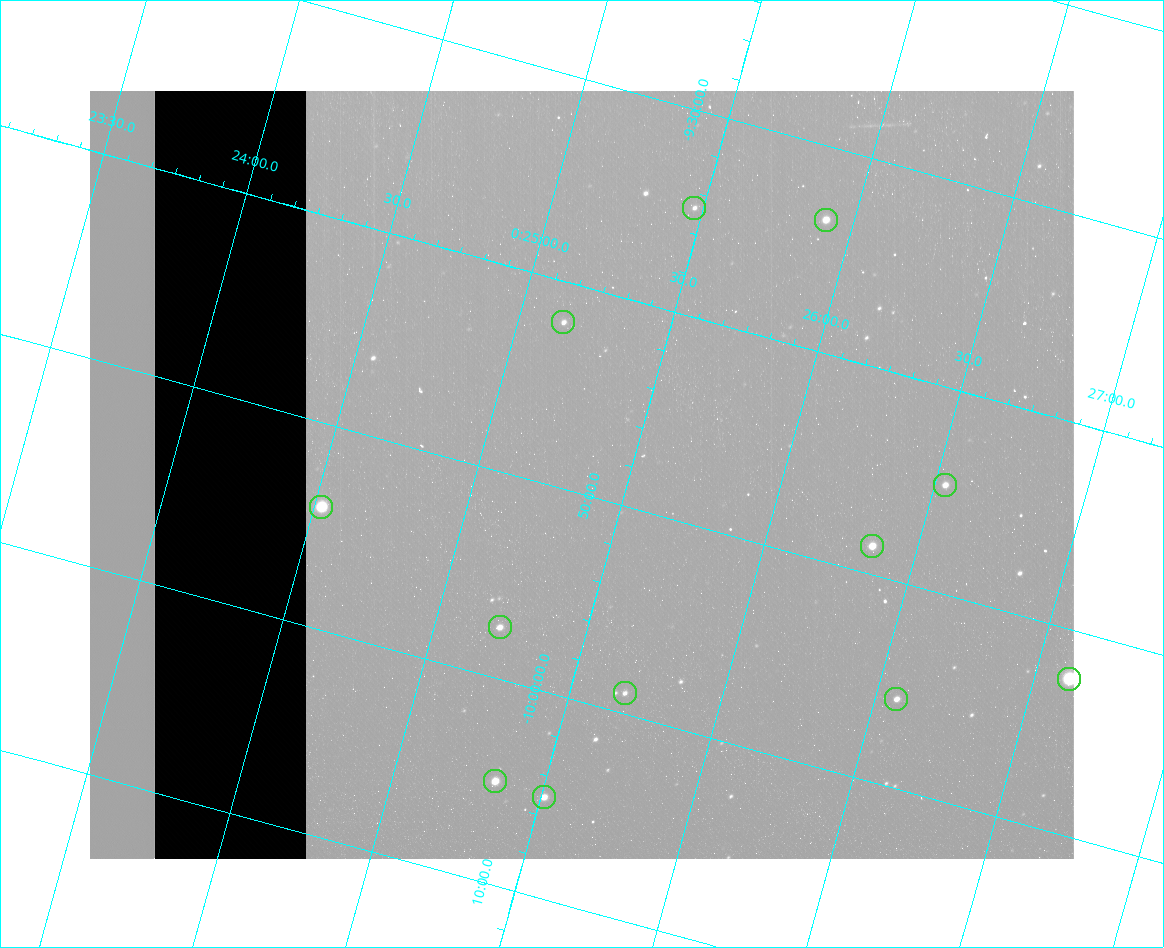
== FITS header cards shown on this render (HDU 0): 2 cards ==
NAXIS1  =                  984 / Size of image - Xaxis
NAXIS2  =                  768 / Size of image - Yaxis

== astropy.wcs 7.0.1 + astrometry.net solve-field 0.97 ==
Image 984 x 768 px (HDU 0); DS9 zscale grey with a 90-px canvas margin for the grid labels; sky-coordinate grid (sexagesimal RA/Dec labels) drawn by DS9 from the SOLVED WCS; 12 Tycho-2 reference stars matched to detected sources circled (green)
Header WCS: none
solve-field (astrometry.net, Tycho-2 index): SOLVED blind (the file carries no WCS)
Solved WCS: RA---TAN-SIP/DEC--TAN-SIP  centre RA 00:25:21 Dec -09:49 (6.34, -9.82 deg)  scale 2.99 arcsec/px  FOV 49.1' x 38.3'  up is -15 deg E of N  parity flipped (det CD > 0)
(file carries no celestial WCS; the grid is the blind solution)
Tycho-2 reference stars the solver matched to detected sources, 12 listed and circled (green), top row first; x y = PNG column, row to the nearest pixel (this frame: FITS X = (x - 90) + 1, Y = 768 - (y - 91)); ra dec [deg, ICRS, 3 dp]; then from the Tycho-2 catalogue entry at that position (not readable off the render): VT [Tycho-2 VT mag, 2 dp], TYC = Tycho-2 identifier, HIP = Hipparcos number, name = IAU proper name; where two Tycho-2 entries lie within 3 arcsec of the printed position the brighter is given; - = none
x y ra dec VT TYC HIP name
694 208 6.368 -9.579 12.43 5262-608-1 - -
826 220 6.477 -9.559 10.11 5262-1019-1 2042 -
563 322 6.287 -9.700 11.71 5262-944-1 - -
945 485 6.634 -9.746 10.71 5262-274-1 - -
321 507 6.131 -9.901 10.97 5262-225-1 - -
872 546 6.588 -9.810 10.04 5262-852-1 - -
500 627 6.304 -9.958 10.74 5262-816-1 - -
1069 679 6.779 -9.873 7.39 5262-848-1 2140 -
625 693 6.420 -9.983 12.17 5262-865-1 - -
896 699 6.643 -9.928 10.91 5262-922-1 - -
495 781 6.334 -10.083 10.47 5265-553-1 - -
544 797 6.378 -10.085 10.44 5265-477-1 - -